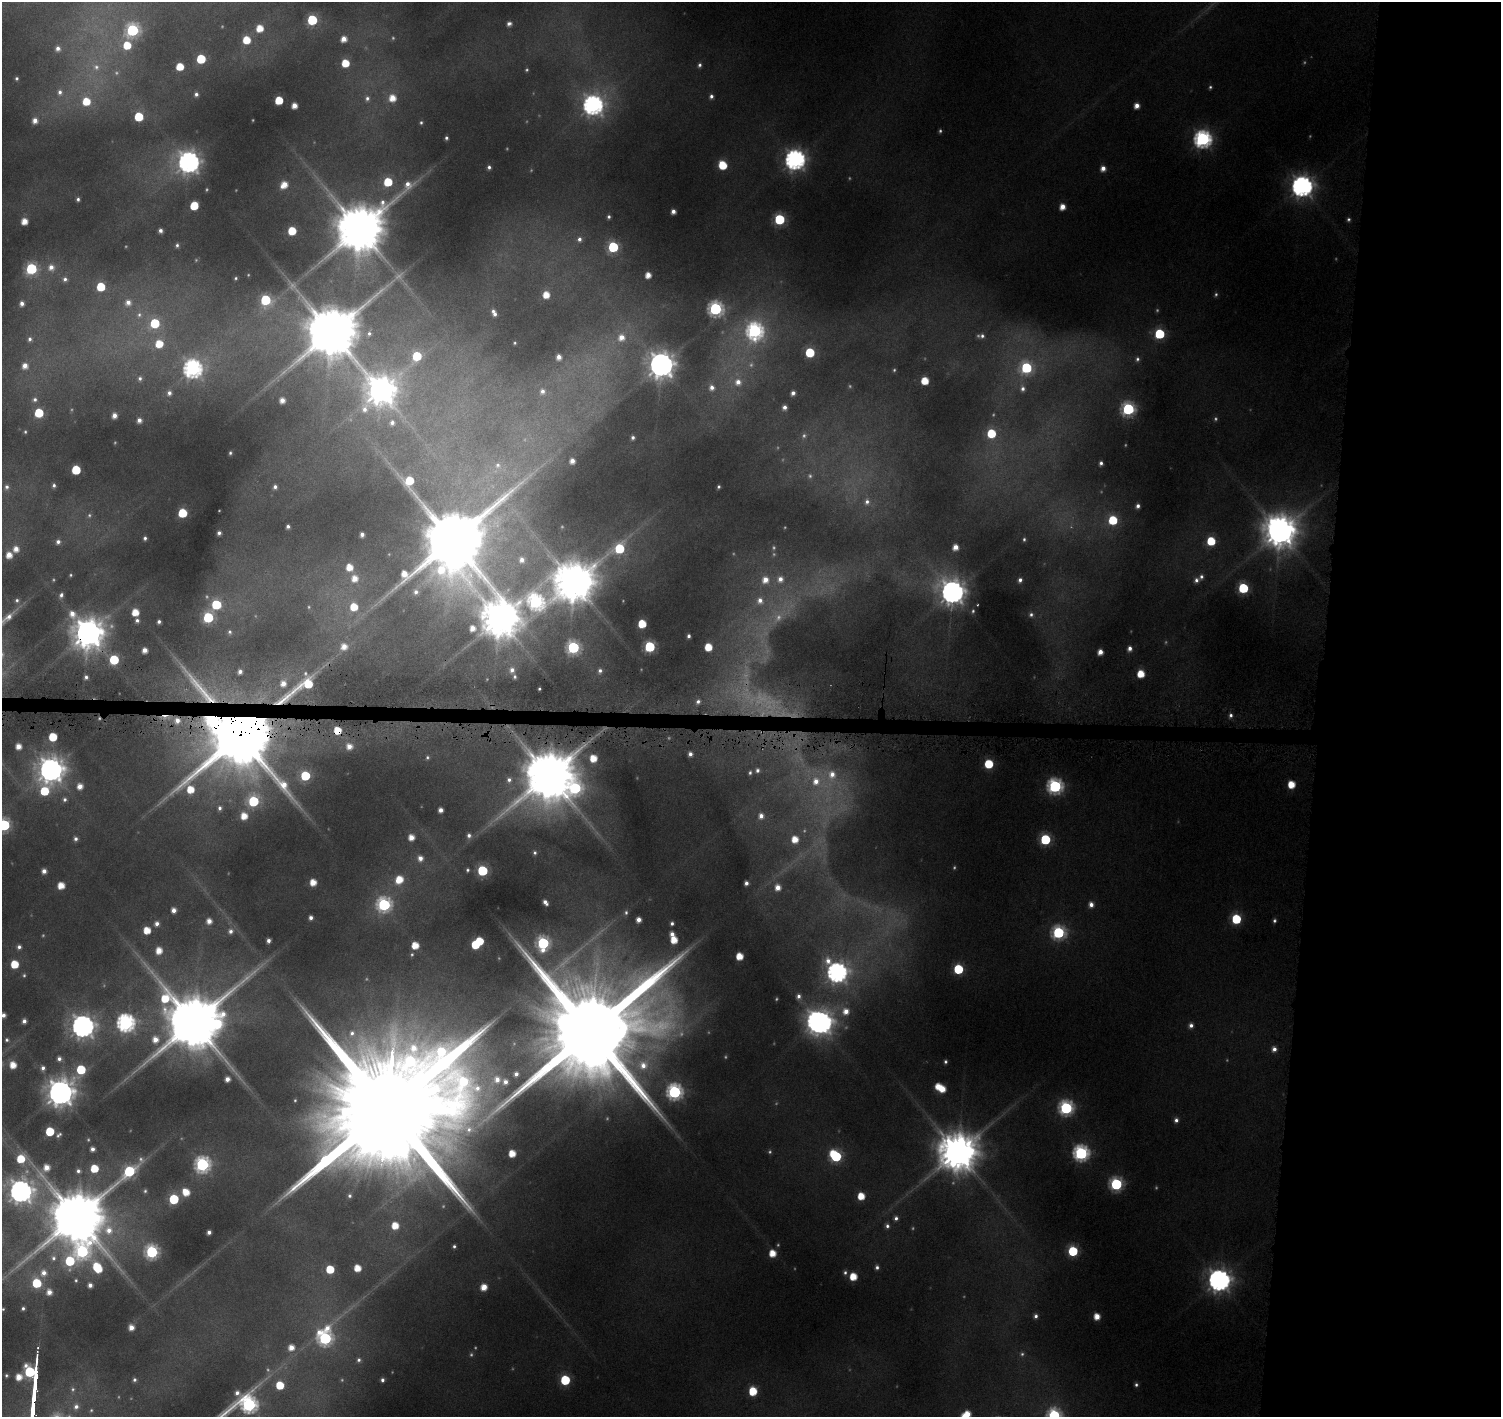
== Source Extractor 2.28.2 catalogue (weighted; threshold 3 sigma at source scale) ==
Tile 6 of 3 x 3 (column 3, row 2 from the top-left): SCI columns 2998-4496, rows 1649-3063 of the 4509 x 4799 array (HDU 1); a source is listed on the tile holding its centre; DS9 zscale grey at full resolution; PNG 1503 x 1419 px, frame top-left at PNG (2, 2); no overlay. Shown black and unused: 13% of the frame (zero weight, under 4 of 8 exposures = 2% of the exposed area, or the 3 px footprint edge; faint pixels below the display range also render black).
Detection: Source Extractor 2.28.2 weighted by HDU 2 'WHT'; one run over the whole footprint, this tile lists its part. Background 0.0767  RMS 0.0096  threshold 0.0393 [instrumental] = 3 sigma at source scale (4.09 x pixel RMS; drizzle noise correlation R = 1.36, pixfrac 0.8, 0.0396/0.0396 arcsec/px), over >= 5 px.
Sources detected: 422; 72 too faint to see at this stretch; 3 inside a brighter object's white glare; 1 long thin detection or spike segment (spike, bleed or trail) — not listed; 10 inside a brighter listed object's ellipse — not listed separately; the other 336 listed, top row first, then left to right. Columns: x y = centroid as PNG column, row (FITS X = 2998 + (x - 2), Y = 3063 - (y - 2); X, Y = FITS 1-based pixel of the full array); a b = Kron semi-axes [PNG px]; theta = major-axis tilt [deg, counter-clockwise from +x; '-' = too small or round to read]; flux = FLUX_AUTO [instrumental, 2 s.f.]
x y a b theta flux
312 20 6 6 - 77
509 24 6 6 - 4.6
260 28 7 6 - 21
132 30 8 7 - 200
344 39 6 6 - 12
246 40 6 6 - 29
127 45 7 7 - 32
58 48 7 6 - 6.5
201 59 6 6 - 58
345 63 6 5 - 31
699 65 6 5 - 3.2
180 66 5 5 - 28
96 67 14 12 -24 15
17 78 4 4 - 2.2
60 92 9 8 - 6.8
196 94 4 4 - 3.5
711 96 5 5 - 4
367 98 8 7 - 4
392 98 7 7 - 18
279 100 5 5 - 36
86 101 7 7 - 30
294 105 5 5 - 11
593 105 9 9 - 640
1137 106 5 5 - 9.2
139 117 6 6 - 53
35 120 6 6 - 9.4
421 122 5 4 - 2
446 138 4 3 - 2.3
1203 139 7 7 - 420
795 159 8 8 - 690
189 162 9 8 - 840
722 165 6 6 - 43
489 167 4 4 - 3.1
1103 168 5 5 - 8.4
388 182 6 6 - 43
284 185 7 6 - 16
1302 186 8 8 - 820
78 199 4 4 - 2.7
194 205 6 5 - 37
1062 207 5 5 - 12
673 211 4 4 - 7.3
609 217 5 4 - 2.8
779 219 6 6 - 100
1348 219 6 5 - 2.8
24 221 5 5 - 15
359 229 18 14 52 6800
160 231 4 4 - 4.9
292 231 6 5 - 36
579 239 7 6 - 4.3
177 245 5 5 - 2.7
613 247 6 6 - 100
51 267 9 9 - 11
31 269 7 7 - 140
648 275 5 5 - 12
236 278 3 3 - 1.4
65 279 7 6 - 4.5
101 287 6 5 - 45
546 295 6 5 - 19
265 300 6 6 - 86
128 302 6 6 - 7.5
22 304 7 6 - 6.9
715 309 7 7 - 260
494 313 8 5 -62 6.4
139 315 7 7 - 3.2
155 323 6 6 - 60
755 331 9 8 - 340
332 332 17 14 61 8300
369 333 8 7 - 4.9
1159 334 6 6 - 82
982 336 7 6 - 3.8
621 337 10 9 - 15
30 339 8 8 - 5.7
515 343 3 3 - 1.1
159 344 6 6 - 26
810 352 6 6 - 57
417 356 7 6 - 50
559 357 5 5 - 8
1137 359 8 7 - 4.7
661 365 9 9 - 1500
25 366 9 8 - 12
193 368 8 8 - 500
1026 368 8 8 - 110
140 378 6 5 - 3
925 381 6 5 - 28
738 382 9 9 - 12
712 387 7 7 - 7.1
1023 388 8 7 - 5
381 390 13 12 - 2000
542 391 8 7 - 6.5
169 393 6 5 - 4.8
793 393 5 4 - 5.3
35 400 8 8 - 5.5
282 400 5 5 - 9.5
784 407 5 4 - 5.5
1128 409 7 7 - 190
39 413 6 6 - 51
114 415 5 4 - 8.2
139 420 5 5 - 6.9
392 423 6 6 - 5.6
25 432 5 4 - 1.7
991 433 6 6 - 48
633 438 6 5 - 4.1
230 453 4 3 - 1.5
572 461 4 4 - 8.4
1101 463 4 4 - 3.5
498 465 11 9 -73 7.7
76 470 6 5 - 55
54 485 6 5 - 3.3
7 487 8 7 - 4.7
275 487 5 5 - 4.3
719 487 4 3 - 1.9
867 502 9 7 86 5.4
1138 506 5 5 - 4.9
182 513 6 6 - 52
1113 520 6 6 - 58
288 526 4 4 - 3.5
1280 530 12 11 - 2600
219 533 4 4 - 4.1
362 534 4 4 - 5.4
145 538 4 4 - 2.7
1024 539 5 4 - 2
453 540 25 20 88 13000
1211 541 6 6 - 47
58 542 6 6 - 5.3
955 547 5 5 - 11
16 549 6 6 - 11
9 555 6 5 - 14
522 560 9 8 - 9.4
349 567 6 6 - 20
70 575 4 4 - 1.5
355 578 8 7 - 15
780 579 8 8 - 8.7
765 580 8 8 - 14
1020 580 5 4 - 4.3
1196 580 8 7 - 5.3
574 582 27 13 37 4500
1243 588 6 6 - 95
416 592 7 6 - 4.7
952 592 10 9 - 1300
61 595 7 5 67 4.2
17 600 6 6 - 3.1
760 601 11 9 -84 11
536 602 11 11 - 330
216 605 6 6 - 75
354 607 7 6 - 29
1031 614 6 6 - 3.3
208 617 6 6 - 110
499 618 14 12 -73 4000
642 624 6 5 - 35
472 628 6 6 - 13
230 632 6 5 - 2.6
88 633 12 11 - 2300
689 636 4 3 - 2.9
344 646 8 7 - 14
573 647 7 7 - 160
650 647 6 6 - 110
708 647 5 5 - 28
1130 648 5 4 - 5.8
1100 652 5 5 - 11
114 660 6 6 - 64
512 670 7 7 - 6.9
240 671 5 4 - 5.8
600 671 7 6 - 4.3
1141 674 6 5 - 27
86 677 5 5 - 3.9
514 677 6 4 -68 2.5
283 683 8 7 - 11
200 688 131 20 -48 180
539 689 3 3 - 1.6
283 700 70 11 39 63
698 701 7 5 55 4.2
1231 715 6 5 - 3.8
165 716 15 5 5 11
212 718 8 7 - 280
177 720 8 8 - 12
337 730 5 5 - 34
240 735 23 18 67 16000
53 737 6 5 - 42
18 746 5 5 - 12
349 746 7 7 - 12
690 754 4 4 - 5.5
593 758 6 6 - 23
989 764 6 5 - 53
51 770 9 9 - 1400
757 770 5 5 - 3.8
750 773 5 5 - 2.4
549 775 17 13 62 7500
832 775 16 12 -88 22
305 776 6 6 - 74
509 780 8 7 - 6.2
816 781 12 11 - 18
1291 785 6 5 - 28
80 786 5 5 - 12
1055 786 7 7 - 280
575 788 24 17 -86 290
44 791 8 7 - 48
65 799 6 5 - 3.3
253 801 7 7 - 100
220 808 6 6 - 3.8
440 810 4 4 - 7.2
244 816 6 6 - 19
761 816 6 5 - 7.7
4 825 6 6 - 180
469 835 5 5 - 4
411 837 5 5 - 13
76 839 5 5 - 3.9
795 839 6 6 - 19
1045 839 6 6 - 98
535 853 5 5 - 2.5
420 858 7 6 - 8
467 870 4 3 - 1.8
44 871 5 4 - 7.3
482 871 6 6 - 95
399 880 8 7 - 27
313 882 5 5 - 17
746 883 4 4 - 5.5
61 886 5 5 - 19
778 887 6 6 - 11
545 902 6 4 -54 5.5
1091 904 6 5 - 7.7
384 905 7 7 - 230
174 910 5 4 - 7.8
626 912 7 6 - 3.1
311 918 4 4 - 4.7
1236 919 6 6 - 76
638 920 5 4 - 8.9
1274 920 5 4 - 2.6
209 921 5 5 - 9.4
672 923 5 4 - 3.3
157 924 5 5 - 5.7
147 930 5 5 - 23
230 931 6 6 - 4.8
1058 933 7 7 - 180
672 934 5 4 - 6.6
268 940 4 4 - 5
674 940 6 5 - 22
543 943 8 7 - 180
415 945 5 5 - 21
475 945 6 5 - 43
19 947 5 5 - 4
159 951 6 5 - 16
739 956 5 5 - 23
14 964 6 6 - 33
958 969 6 6 - 73
837 972 10 9 - 710
799 996 8 7 - 5.9
846 1011 10 10 - 15
3 1015 5 4 - 5.7
24 1021 5 4 - 5.5
194 1022 19 18 - 11000
126 1023 8 8 - 480
821 1023 11 9 71 860
1191 1025 6 5 - 5.6
83 1026 9 8 - 1000
591 1031 45 26 80 43000
155 1039 8 7 - 14
7 1040 6 5 - 2.5
1274 1049 5 5 - 6.8
59 1059 6 5 - 5.1
945 1062 4 3 - 2.3
13 1065 6 6 - 18
643 1065 26 19 39 52
43 1068 6 6 - 4.5
81 1070 8 6 63 57
516 1074 4 4 - 4.9
227 1079 5 4 - 7.8
497 1080 11 9 36 14
938 1087 6 5 - 19
674 1092 7 7 - 290
60 1093 9 9 - 1800
388 1108 72 33 82 78000
1066 1108 7 7 - 240
1176 1120 6 5 - 4.7
50 1131 6 6 - 46
59 1135 9 6 40 3.8
92 1149 5 4 - 6
957 1152 12 12 - 4200
512 1153 5 5 - 21
1081 1153 7 7 - 290
835 1156 8 6 -41 120
21 1159 8 6 -15 32
202 1164 7 7 - 290
94 1169 6 6 - 32
78 1171 7 6 - 4.1
1116 1184 7 7 - 170
21 1191 8 8 - 1100
145 1191 6 5 - 2.4
186 1192 7 6 - 23
350 1196 6 5 - 3.4
861 1196 5 5 - 25
174 1199 6 6 - 71
77 1217 19 16 -66 8900
896 1218 6 5 - 4
395 1226 6 6 - 22
887 1226 6 6 - 3.7
209 1232 4 4 - 5.1
454 1246 4 3 - 2.4
82 1251 34 10 -46 320
1073 1251 6 6 - 82
152 1252 7 7 - 190
772 1253 5 5 - 21
53 1258 8 7 - 4.3
70 1261 9 7 -89 68
877 1267 5 4 - 3.3
357 1268 5 5 - 20
330 1269 6 5 - 35
845 1272 6 5 - 2.9
44 1273 8 7 - 8.8
853 1277 6 5 - 26
76 1280 5 4 - 1.7
1219 1280 8 8 - 1000
37 1283 6 6 - 54
90 1285 4 4 - 6.3
484 1287 6 5 - 16
49 1292 5 5 - 9.7
23 1308 3 3 - 2.4
3 1309 3 3 - 1.1
1036 1316 6 5 - 4.1
1097 1316 5 5 - 15
131 1327 5 5 - 10
327 1328 15 10 41 19
325 1338 8 7 - 220
291 1347 6 6 - 13
359 1360 6 6 - 3.4
6 1375 3 3 - 1.6
134 1380 5 4 - 2.8
382 1380 4 4 - 3.7
565 1380 6 6 - 65
1136 1385 5 5 - 2.6
35 1388 28 3 84 7000
753 1391 7 6 - 37
237 1393 7 5 -63 5.3
246 1406 57 10 32 400
76 1407 8 7 - 5.9
967 1414 6 6 - 19
1054 1416 7 7 - 190
Overlapping masked pixels (flux is a lower limit): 9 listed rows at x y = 88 633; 200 688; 283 700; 165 716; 212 718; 337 730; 240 735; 549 775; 35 1388
Isophote crosses this tile's border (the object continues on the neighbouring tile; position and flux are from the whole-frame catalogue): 5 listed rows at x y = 4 825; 3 1015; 246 1406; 967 1414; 1054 1416